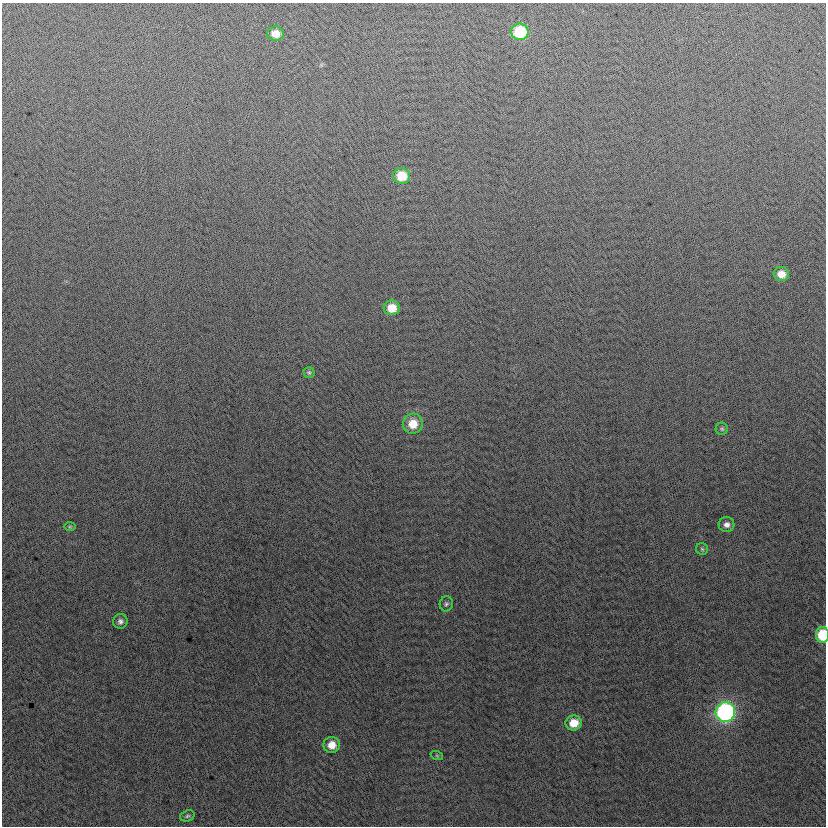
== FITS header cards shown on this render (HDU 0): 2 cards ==
NAXIS1  =                  824
NAXIS2  =                  824

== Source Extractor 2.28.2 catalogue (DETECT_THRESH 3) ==
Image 824 x 824 px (HDU 0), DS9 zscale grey, 1 PNG px = 1 image px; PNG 828 x 828 px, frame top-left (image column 1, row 824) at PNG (2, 3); each listed source drawn as its Kron ellipse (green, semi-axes under 4 px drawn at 4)
Background 0.44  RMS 13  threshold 39.2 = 3 sigma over >= 5 px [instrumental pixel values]
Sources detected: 19; all 19 listed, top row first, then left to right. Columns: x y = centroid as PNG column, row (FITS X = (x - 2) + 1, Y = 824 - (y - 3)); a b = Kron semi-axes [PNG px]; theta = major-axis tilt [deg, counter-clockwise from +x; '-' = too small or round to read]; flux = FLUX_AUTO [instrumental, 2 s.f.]
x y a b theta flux
520 32 8 8 - 51000
276 34 8 7 - 11000
402 176 8 8 - 22000
781 274 8 7 - 11000
392 308 8 7 - 16000
309 372 5 5 - 1500
413 424 10 10 - 17000
722 429 6 6 - 1600
727 525 8 7 - 4200
70 527 6 4 1 1100
702 549 6 6 - 1600
446 604 7 6 - 2000
120 621 7 7 - 3000
822 635 8 6 -89 37000
725 712 10 9 - 230000
574 723 8 7 - 16000
332 745 8 8 - 10000
437 756 6 4 -19 1100
187 816 7 5 18 1700
At the frame edge (FLAGS 8, measured only in part): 1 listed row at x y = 822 635